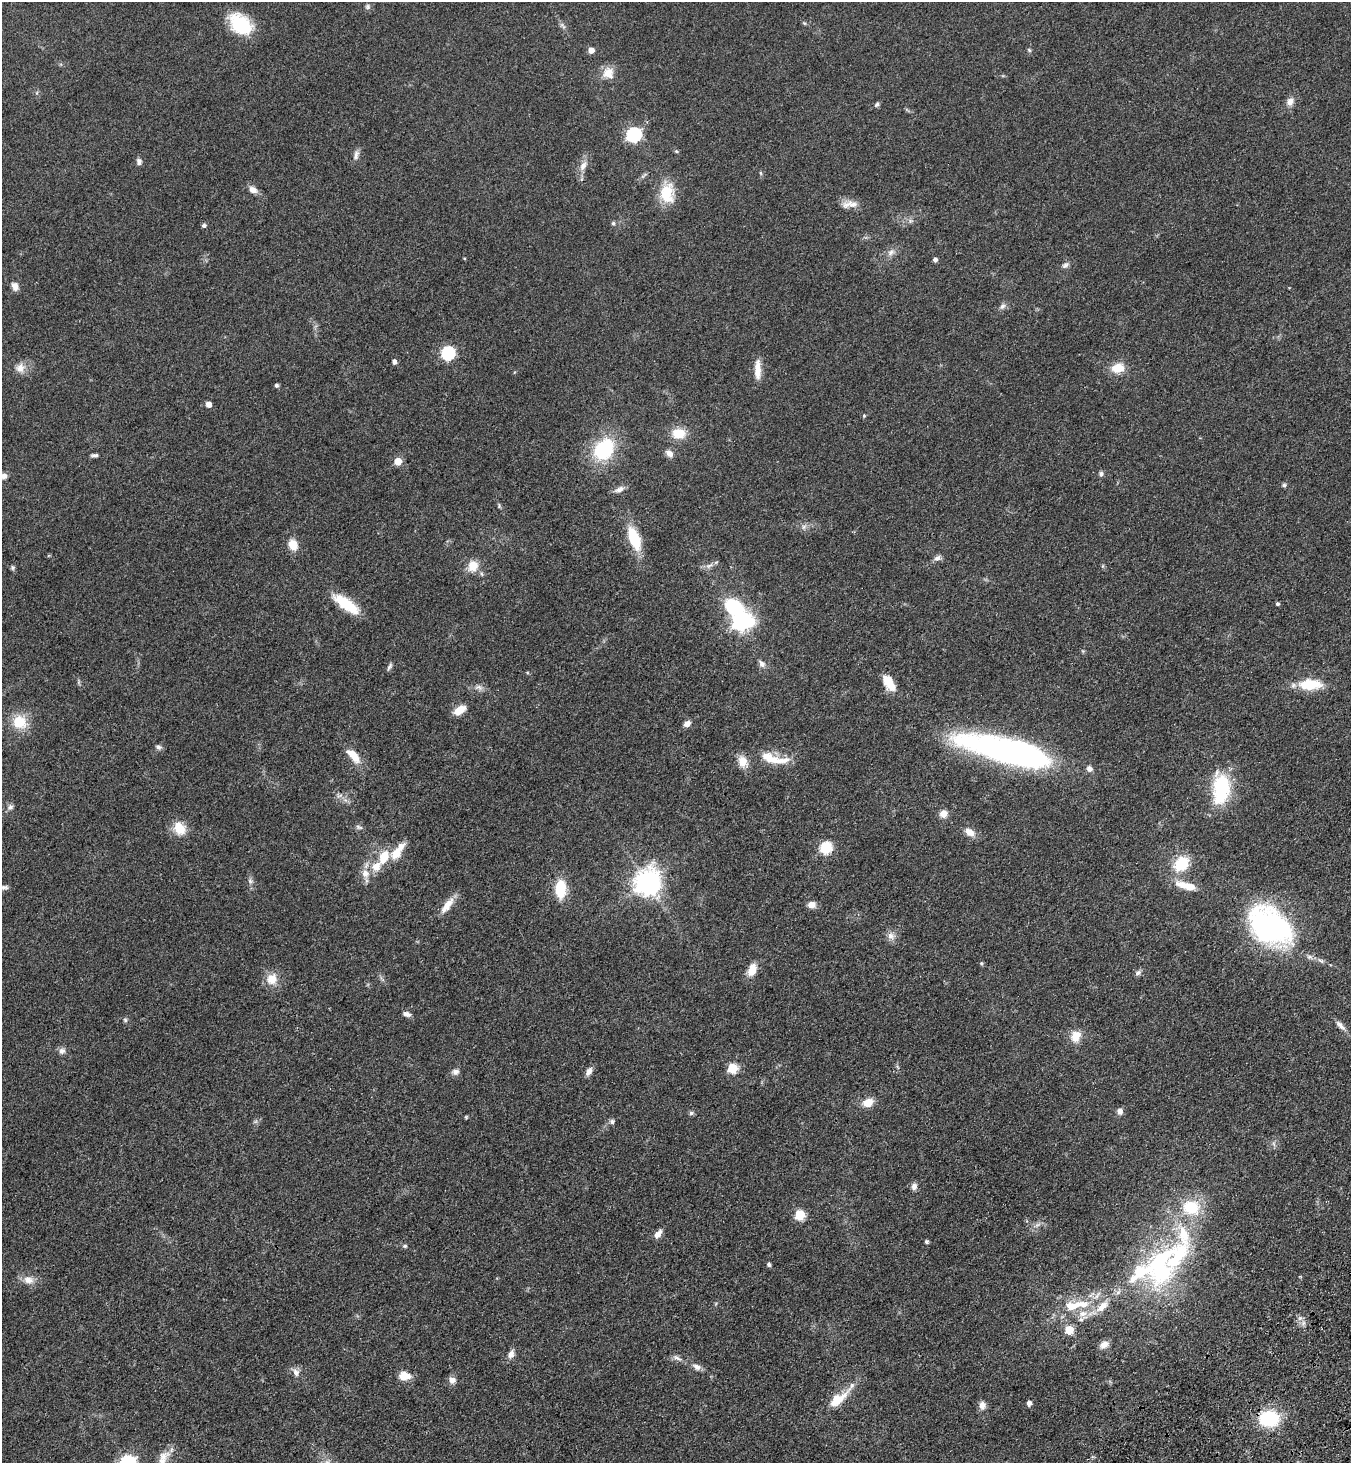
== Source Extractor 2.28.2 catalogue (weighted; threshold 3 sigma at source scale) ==
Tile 6 of 4 x 4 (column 2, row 2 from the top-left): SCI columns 1720-3068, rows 3024-4484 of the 6001 x 6046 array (HDU 1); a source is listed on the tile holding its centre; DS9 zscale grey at full resolution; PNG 1353 x 1465 px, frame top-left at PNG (2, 2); no overlay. Shown black and unused: <1% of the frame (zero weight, under 3 of 4 exposures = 6% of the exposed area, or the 3 px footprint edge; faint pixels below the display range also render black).
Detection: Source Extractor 2.28.2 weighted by HDU 2 'WHT'; one run over the whole footprint, this tile lists its part. Background 0.0589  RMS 0.006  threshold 0.0272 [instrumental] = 3 sigma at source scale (4.5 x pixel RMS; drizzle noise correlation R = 1.50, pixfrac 1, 0.05/0.05 arcsec/px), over >= 5 px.
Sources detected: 148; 1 inside a brighter object's white glare — not listed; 10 inside a brighter listed object's ellipse — not listed separately; the other 137 listed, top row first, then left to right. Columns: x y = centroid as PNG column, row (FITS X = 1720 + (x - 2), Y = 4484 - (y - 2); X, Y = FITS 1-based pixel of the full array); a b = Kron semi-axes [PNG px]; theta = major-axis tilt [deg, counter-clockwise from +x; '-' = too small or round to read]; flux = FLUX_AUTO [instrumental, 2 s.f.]
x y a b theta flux
368 7 7 7 - 1.4
804 23 6 3 -71 0.67
240 24 26 17 -40 27
563 26 11 5 -45 1.7
591 50 5 4 - 5.7
1029 50 7 4 -46 0.83
608 73 15 15 - 7.1
1290 102 11 8 71 3.9
877 104 7 5 54 1.2
633 135 7 6 - 120
676 151 5 4 - 0.74
356 155 14 7 76 2.7
139 161 9 7 -78 2
583 166 16 8 62 4.7
761 173 6 4 -88 0.74
253 190 11 8 -28 3.6
667 193 21 16 87 20
850 204 23 9 5 5.5
910 221 7 4 72 1.1
613 223 6 5 - 1.1
204 225 5 5 - 1.5
891 252 11 7 40 3
935 260 4 4 - 1.9
1065 265 10 7 35 2
15 286 10 8 -68 3.4
1002 306 8 7 - 2.1
447 353 6 6 - 87
394 362 5 4 - 2.7
20 368 13 11 61 5.3
1118 368 13 10 10 11
758 369 25 8 -90 7
276 385 4 4 - 1.4
208 404 5 5 - 3.6
864 416 5 4 - 0.76
679 433 14 11 1 12
604 450 20 15 54 46
669 453 10 7 -37 3.4
94 455 9 5 4 1.5
398 461 5 5 - 13
1101 474 7 5 90 1.4
3 476 12 7 26 3.1
1284 485 5 5 - 1
619 489 14 7 21 3.2
499 506 8 3 -78 0.89
804 527 7 6 - 1.8
634 539 26 11 -69 22
293 545 12 10 -67 8.1
937 558 10 7 22 2.2
473 566 13 12 - 8.9
709 566 12 6 28 2.6
13 568 7 5 89 1.1
342 601 27 14 -35 15
1277 604 4 4 - 1.2
734 607 18 13 -32 37
741 621 9 7 10 220
762 664 11 8 -53 2.6
389 667 11 4 62 1.4
527 672 5 3 - 0.6
79 682 7 4 -72 0.92
889 683 18 9 -58 12
1310 684 24 11 1 20
479 687 13 7 -2 2.9
460 710 14 8 31 7
19 722 14 13 - 16
687 724 9 6 32 3
158 747 8 7 - 1.8
1008 751 97 23 -14 190
353 756 21 9 -47 9.7
770 758 30 12 -21 13
742 761 10 8 -71 9.6
1221 788 32 17 86 44
339 796 10 5 23 1.9
10 807 9 7 27 1.9
943 814 9 8 - 4.5
359 827 10 5 -19 1.4
179 828 16 13 -57 11
969 832 12 8 -33 5.3
826 848 6 6 - 56
396 853 15 11 50 8.9
384 857 16 10 65 12
1181 864 19 15 44 19
365 873 13 10 -67 5.8
250 881 9 7 -74 2
647 882 9 8 - 610
1183 885 21 10 -21 8.4
4 887 9 5 5 1.5
560 889 15 9 89 24
447 905 24 8 54 7
812 905 8 7 - 4.4
1270 926 41 28 -33 150
891 936 10 9 - 3.8
981 963 5 5 - 0.76
752 970 14 9 68 7.9
1138 973 10 6 27 1.8
272 979 13 12 - 8.9
407 1014 10 6 -16 2.4
125 1020 6 5 - 1.1
1340 1025 17 6 -48 3.3
1076 1036 13 11 62 8.4
62 1051 8 8 - 2.5
732 1068 6 5 - 30
455 1072 10 8 14 2.4
589 1072 11 6 59 3.1
868 1103 8 6 32 11
1120 1111 8 7 - 2.8
691 1113 7 6 - 1.2
466 1117 5 4 - 0.63
612 1122 7 6 - 1.5
1274 1144 7 4 -71 1.2
914 1186 8 7 - 2.7
1191 1207 21 18 -12 23
800 1215 6 5 - 33
1037 1225 10 5 35 2
658 1234 11 6 54 3.8
926 1242 4 4 - 1.3
405 1246 5 5 - 1
769 1264 5 4 - 1.4
1160 1266 66 42 78 100
28 1280 15 11 -11 5.6
1097 1295 15 5 50 3.1
1073 1306 27 12 11 15
1102 1306 20 9 43 7.8
1300 1318 5 5 - 1.5
1081 1319 6 6 - 1.3
1069 1330 5 5 - 20
1104 1345 11 7 27 4.2
511 1354 10 7 70 3.4
677 1358 15 5 -27 2.4
697 1367 12 8 -22 3
296 1372 13 9 -60 3.3
405 1376 13 10 -5 7.2
452 1380 8 7 - 3.7
838 1399 33 12 38 14
1029 1403 5 4 - 3
982 1405 11 8 -85 3.5
1269 1419 17 13 -2 40
164 1457 20 12 42 8.9
Isophote crosses this tile's border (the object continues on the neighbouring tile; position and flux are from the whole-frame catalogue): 2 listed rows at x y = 3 476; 164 1457